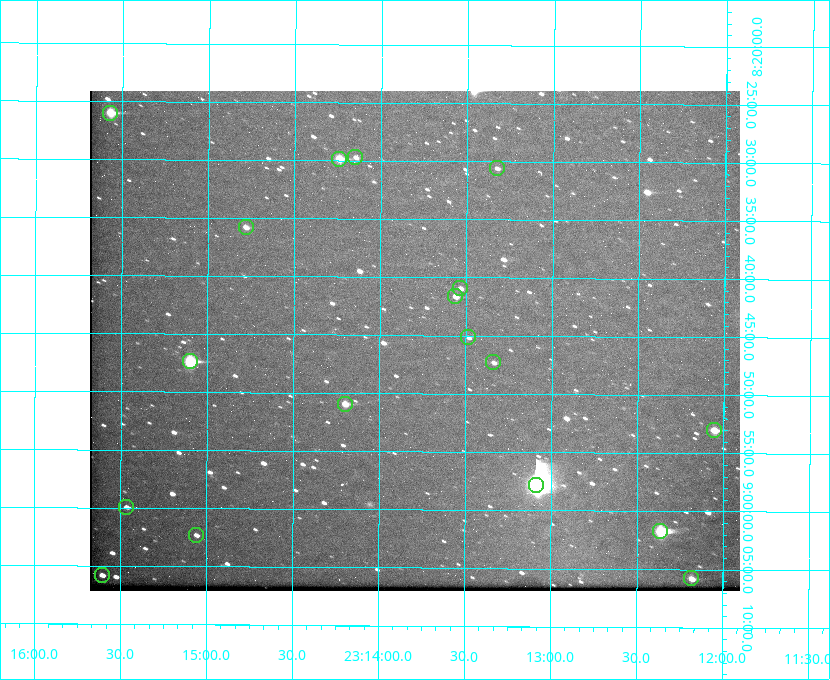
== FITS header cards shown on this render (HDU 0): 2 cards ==
NAXIS1  =                  650 / Width of table row in bytes
NAXIS2  =                  500 / Number of rows in table

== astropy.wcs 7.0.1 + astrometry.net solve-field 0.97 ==
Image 650 x 500 px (HDU 0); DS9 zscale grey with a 90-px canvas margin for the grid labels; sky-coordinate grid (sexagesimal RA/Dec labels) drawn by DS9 from the SOLVED WCS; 18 Tycho-2 reference stars matched to detected sources circled (green)
Header WCS: none
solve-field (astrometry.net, Tycho-2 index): SOLVED blind (the file carries no WCS)
Solved WCS: RA---TAN-SIP/DEC--TAN-SIP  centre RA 23:13:48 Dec +08:45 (348.45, +8.76 deg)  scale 5.16 arcsec/px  FOV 55.9' x 43.0'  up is +180 deg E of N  parity flipped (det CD > 0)
(file carries no celestial WCS; the grid is the blind solution)
Tycho-2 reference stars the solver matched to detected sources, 18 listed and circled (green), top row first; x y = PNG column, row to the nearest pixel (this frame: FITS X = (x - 90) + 1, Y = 500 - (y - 91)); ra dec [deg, ICRS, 3 dp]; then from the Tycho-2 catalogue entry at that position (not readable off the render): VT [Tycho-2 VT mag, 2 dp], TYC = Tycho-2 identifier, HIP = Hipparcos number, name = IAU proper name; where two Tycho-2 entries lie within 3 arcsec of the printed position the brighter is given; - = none
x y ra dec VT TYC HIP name
110 113 348.892 +8.433 9.72 1161-1320-1 - -
355 157 348.537 +8.495 12.00 1161-1453-1 - -
339 159 348.560 +8.498 9.78 1161-1619-1 - -
497 168 348.332 +8.510 12.18 1161-1418-1 - -
246 227 348.695 +8.597 11.30 1161-1571-1 - -
460 288 348.383 +8.682 11.92 1161-890-1 - -
455 296 348.391 +8.694 11.47 1161-728-1 - -
468 337 348.371 +8.753 12.36 1161-1249-1 - -
190 361 348.775 +8.789 8.97 1161-884-1 114784 -
493 362 348.335 +8.788 11.88 1161-938-1 - -
345 404 348.550 +8.849 10.80 1161-574-1 - -
714 430 348.014 +8.883 10.51 1161-1048-1 - -
536 485 348.271 +8.963 6.92 1161-1161-1 114608 -
126 507 348.866 +8.999 11.82 1161-694-1 - -
660 531 348.091 +9.029 8.14 1161-448-1 114562 -
196 535 348.765 +9.039 11.87 1161-1547-1 - -
102 575 348.901 +9.097 11.97 1161-534-1 - -
691 578 348.045 +9.096 10.97 1161-1179-1 - -